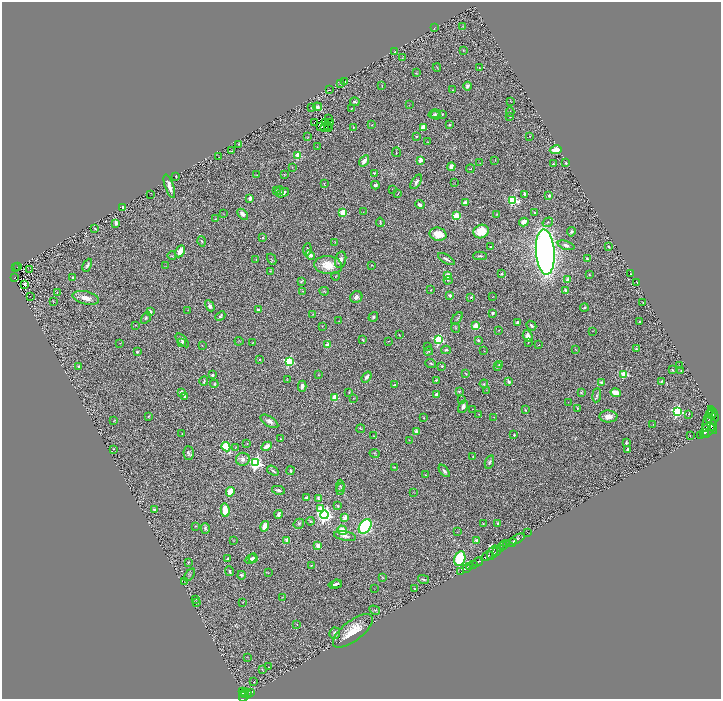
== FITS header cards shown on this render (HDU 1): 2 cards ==
NAXIS1  =                 1438
NAXIS2  =                 1393

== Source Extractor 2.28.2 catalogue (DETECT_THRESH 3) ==
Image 1438 x 1393 px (HDU 1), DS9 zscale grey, zoomed out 1/2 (1 PNG px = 2 x 2 image px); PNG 723 x 701 px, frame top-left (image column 2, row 1393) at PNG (2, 2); each listed source drawn as its Kron ellipse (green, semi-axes under 4 px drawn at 4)
Background 0.762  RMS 0.066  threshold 0.199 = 3 sigma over >= 5 px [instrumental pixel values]
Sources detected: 391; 40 cannot appear on this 1/2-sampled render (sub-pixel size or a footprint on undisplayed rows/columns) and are neither listed nor drawn; the other 351 listed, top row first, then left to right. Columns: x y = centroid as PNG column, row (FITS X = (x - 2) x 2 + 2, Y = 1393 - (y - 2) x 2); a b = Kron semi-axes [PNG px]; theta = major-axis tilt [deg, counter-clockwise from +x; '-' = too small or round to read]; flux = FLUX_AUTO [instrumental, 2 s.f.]
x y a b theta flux
463 26 3 2 - 6
435 28 2 1 - 4.7
464 50 3 2 - 7.3
395 52 3 2 - 7.3
402 58 3 2 - 8.7
437 67 4 2 - 8.2
479 67 3 2 - 9.5
416 73 3 2 - 5
345 82 2 2 - 5.2
341 84 4 3 - 11
382 86 4 1 - 6.6
467 86 4 3 - 51
329 90 2 1 - 5.2
452 90 2 1 - 3.3
511 101 3 1 - 5.2
355 102 5 3 - 23
409 105 3 2 - 4.1
317 107 4 3 - 57
311 108 3 2 - 7.1
352 109 3 2 - 6.3
510 112 4 2 - 7.5
434 114 6 4 17 21
442 114 3 1 - 9.1
436 115 5 3 - 15
510 116 3 2 - 8.7
329 119 2 1 - 6.1
314 122 2 1 - 6.1
326 122 2 1 - 13
330 122 4 2 - 8.7
372 125 3 2 - 6.9
449 125 2 2 - 12
327 126 2 1 - 13
320 127 2 1 - 7.6
324 127 4 2 - 22
328 127 2 1 - 7.9
423 127 4 3 - 120
353 128 4 1 - 9.5
530 136 3 2 - 5.3
308 137 3 2 - 7.2
416 137 2 2 - 12
428 142 2 2 - 4.2
238 144 2 1 - 13
317 147 2 1 - 3.6
556 150 6 4 10 170
232 151 3 1 - 5.5
396 152 5 2 - 8
298 155 3 3 - 560
219 157 2 2 - 4.1
420 160 2 2 - 230
495 160 2 2 - 4.4
364 161 6 3 56 97
480 163 3 2 - 5.7
566 163 2 2 - 18
553 164 2 2 - 11
292 167 4 2 - 8.4
451 167 4 3 - 92
470 169 4 2 - 7.4
374 173 4 3 - 12
285 174 3 1 - 4.3
257 175 2 2 - 4.2
176 176 2 2 - 22
416 182 8 4 56 53
454 183 2 1 - 3.3
324 184 4 2 - 8.3
375 185 4 3 - 26
169 186 12 4 -71 100
392 189 2 1 - 2.8
280 190 4 3 - 13
276 191 3 3 - 17
283 193 6 3 23 59
398 193 4 2 - 7.4
151 194 3 1 - 3.4
525 195 4 3 - 41
549 195 2 2 - 56
250 199 4 3 - 54
513 200 4 3 - 1000
465 203 3 3 - 88
420 205 5 3 - 37
123 207 2 2 - 110
343 212 3 3 - 490
363 212 2 1 - 3.3
535 213 3 3 - 13
223 214 3 2 - 3.6
243 214 6 4 -44 80
497 214 4 2 - 8.4
456 216 3 3 - 620
216 219 3 2 - 6.8
380 222 5 3 - 13
524 222 5 4 - 73
548 222 5 3 - 19
116 223 2 2 - 120
95 229 4 2 - 11
481 231 8 6 25 260
571 232 5 4 - 22
438 234 8 6 -13 230
263 237 4 3 - 15
202 241 5 3 - 18
335 242 3 2 - 5.1
566 245 9 4 -18 54
490 247 2 2 - 13
609 247 4 3 - 12
307 250 6 3 83 20
180 251 6 4 62 150
545 252 22 9 -86 9100
310 255 5 4 - 55
172 256 4 3 - 13
480 256 7 3 2 19
256 259 3 2 - 4.8
272 259 6 2 -62 10
446 259 9 3 -32 39
587 259 4 3 - 27
341 260 8 5 74 79
87 265 7 2 65 33
328 265 14 9 -6 280
372 265 2 1 - 5.4
18 266 2 1 - 0.84
166 266 2 1 - 4.4
16 268 3 1 - 51
30 270 2 2 - 3.9
271 271 4 2 - 5.5
502 274 3 3 - 15
630 274 2 1 - 5.7
448 275 3 3 - 120
589 275 3 2 - 8.3
336 276 4 2 - 6.4
73 277 3 2 - 15
14 278 3 3 - 110
448 280 4 2 - 9.4
567 280 4 3 - 43
301 281 4 3 - 13
637 282 2 1 - 3.2
24 284 3 3 - 29
431 290 2 1 - 5.6
565 290 2 2 - 45
303 291 3 3 - 8.2
324 291 5 3 - 12
57 293 3 1 - 3.8
450 295 4 3 - 38
30 296 2 1 - 3.6
356 297 6 5 - 52
471 297 3 2 - 22
493 297 2 1 - 4.7
86 298 13 6 -13 130
53 301 2 2 - 7.3
643 303 2 2 - 7.3
210 306 6 4 -61 42
584 307 4 3 - 18
187 310 2 1 - 3.9
258 310 2 2 - 92
150 312 4 3 - 51
492 313 2 2 - 18
313 314 2 2 - 6.2
220 316 5 3 - 20
373 317 5 4 - 22
146 318 6 3 57 18
457 318 7 4 52 20
339 321 3 2 - 4.7
640 321 2 2 - 16
517 322 3 3 - 50
136 325 2 2 - 5.9
322 326 2 1 - 4.5
476 326 3 2 - 350
531 326 5 3 - 28
455 328 5 3 - 13
499 330 2 2 - 4.7
592 331 2 2 - 2.7
399 335 3 2 - 8
528 336 6 4 -70 68
182 340 8 3 -46 36
363 340 4 2 - 11
439 340 3 3 - 1600
478 340 2 2 - 54
239 341 4 2 - 7.5
389 341 3 2 - 5
528 342 2 2 - 6.4
120 343 2 2 - 4
181 343 4 2 - 36
252 343 4 2 - 9.7
202 345 2 2 - 4.7
327 345 2 2 - 190
539 345 2 1 - 3.9
428 346 3 2 - 5.5
576 349 3 2 - 7.1
636 349 4 3 - 14
446 350 5 4 - 27
428 351 5 3 - 15
484 351 3 2 - 5
137 352 2 2 - 55
259 359 2 2 - 15
289 361 3 3 - 1500
431 363 5 2 - 17
499 365 3 3 - 18
442 366 4 3 - 10
679 366 2 2 - 7.3
79 367 3 3 - 18
498 367 3 2 - 9.5
672 370 3 2 - 12
681 371 3 2 - 5.2
466 373 3 2 - 8.1
624 374 3 3 - 610
212 375 2 2 - 71
318 375 3 3 - 8.9
367 377 6 3 53 46
287 380 3 3 - 6.6
436 380 2 2 - 12
204 381 4 3 - 17
662 381 3 3 - 15
509 382 3 2 - 46
601 382 3 3 - 46
214 384 4 3 - 14
484 384 4 3 - 9.4
395 385 4 3 - 17
302 386 5 4 - 47
487 390 2 1 - 3.5
459 391 3 3 - 13
181 392 2 2 - 140
349 392 3 2 - 9.2
581 393 4 3 - 15
616 393 5 4 - 180
436 394 3 2 - 29
597 395 7 3 83 23
185 396 3 2 - 16
335 397 3 2 - 430
353 398 3 2 - 6.5
462 400 3 2 - 5.8
568 402 2 1 - 3.3
463 407 6 4 65 54
577 408 3 1 - 8
472 409 2 2 - 3.9
525 410 2 2 - 7.8
677 411 4 4 - 1900
479 414 3 1 - 4.6
689 414 4 1 - 8.7
711 414 5 4 - 1100
713 414 8 3 -61 1800
148 416 4 3 - 12
608 416 9 6 -2 110
494 417 3 2 - 5.9
423 418 2 2 - 6.5
114 420 4 2 - 5.5
269 421 10 5 -32 64
708 421 11 3 75 2200
653 424 2 2 - 4.5
712 424 11 4 -69 5200
713 428 3 2 - 1100
360 429 4 3 - 11
707 430 9 6 53 4200
416 431 2 2 - 120
705 432 3 2 - 1600
182 434 2 2 - 8.7
514 435 2 2 - 40
690 435 2 1 - 4.8
700 435 2 1 - 140
374 436 3 2 - 4.8
280 439 2 2 - 3.9
409 440 2 2 - 4
626 443 2 2 - 51
247 444 3 2 - 7.9
267 446 6 3 27 80
226 447 4 3 - 810
235 447 3 2 - 7.5
113 449 2 2 - 9
628 450 3 3 - 23
189 453 6 5 - 32
375 453 5 3 - 14
473 456 3 2 - 7.3
243 459 7 6 - 65
489 462 7 4 71 28
256 463 4 4 - 3000
394 467 3 2 - 10
273 471 6 2 -36 17
291 471 4 3 - 25
444 471 7 3 -51 30
425 475 3 2 - 6.3
340 486 6 4 85 20
341 489 6 3 75 15
278 490 6 3 -11 40
230 492 5 3 - 230
413 492 3 2 - 4
307 498 4 3 - 81
318 498 4 2 - 19
338 506 4 3 - 14
320 508 3 3 - 200
154 510 2 2 - 48
225 510 7 4 -80 280
278 514 4 3 - 38
324 515 4 4 - 4600
345 518 3 2 - 270
310 521 4 3 - 14
483 523 3 2 - 7.8
299 524 5 4 - 24
498 524 4 2 - 19
196 526 3 2 - 9.3
265 526 5 4 - 130
365 526 8 5 54 1500
205 528 5 4 - 23
342 530 5 3 - 250
457 532 2 1 - 3.2
527 533 3 1 - 19
345 536 11 4 -11 63
517 539 8 3 27 1400
234 540 3 2 - 5.9
287 540 4 3 - 66
477 541 2 2 - 230
511 543 5 2 - 1800
506 544 2 1 - 230
503 545 4 3 - 740
318 546 3 3 - 97
501 549 4 2 - 620
497 551 3 2 - 430
493 553 7 4 64 1100
487 556 6 2 28 3400
227 558 2 2 - 15
253 558 4 4 - 38
251 559 6 4 26 29
460 559 7 5 75 710
188 562 3 2 - 7.9
478 562 5 2 - 1400
473 564 2 2 - 250
311 565 2 2 - 8.7
470 567 2 2 - 190
466 569 4 2 - 54
230 571 5 2 - 25
461 572 2 1 - 18
268 573 2 1 - 3.3
190 575 7 2 53 14
241 575 4 4 - 25
382 577 4 2 - 9.8
424 579 5 2 - 15
185 581 3 2 - 6
335 584 6 3 11 35
337 584 5 3 - 28
375 589 2 1 - 3.1
415 589 2 2 - 13
282 597 4 2 - 5.9
196 599 3 2 - 13
243 602 2 2 - 6
197 603 3 3 - 14
375 610 6 2 -30 12
297 624 2 1 - 3.7
353 631 24 10 38 330
335 633 6 5 - 41
247 657 3 2 - 4
269 667 2 1 - 6
262 669 4 2 - 5.8
254 682 2 2 - 21
243 691 3 3 - 420
244 693 5 2 - 360
251 693 3 2 - 210
248 694 2 2 - 130
244 696 6 2 54 650
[40 sub-pixel or undisplayed-footprint detections neither listed nor drawn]